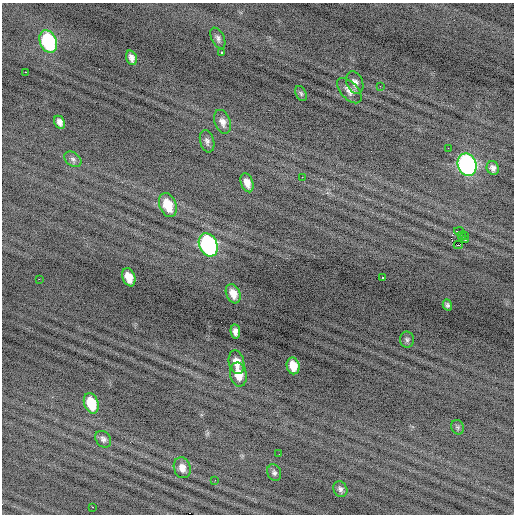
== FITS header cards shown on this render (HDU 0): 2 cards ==
NAXIS1  =                  512 / Axis length
NAXIS2  =                  512 / Axis length

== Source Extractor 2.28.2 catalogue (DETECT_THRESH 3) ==
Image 512 x 512 px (HDU 0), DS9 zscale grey, 1 PNG px = 1 image px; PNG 516 x 516 px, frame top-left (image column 1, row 512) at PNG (2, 3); each listed source drawn as its Kron ellipse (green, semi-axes under 4 px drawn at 4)
Background -0.489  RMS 0.79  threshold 2.37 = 3 sigma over >= 5 px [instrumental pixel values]
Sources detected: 44; all 44 listed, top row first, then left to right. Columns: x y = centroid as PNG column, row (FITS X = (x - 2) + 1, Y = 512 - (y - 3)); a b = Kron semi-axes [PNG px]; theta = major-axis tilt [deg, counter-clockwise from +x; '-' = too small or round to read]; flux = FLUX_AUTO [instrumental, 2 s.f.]
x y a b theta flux
218 38 11 6 -64 200
48 41 12 8 -68 5500
221 52 3 2 - 350
131 58 7 5 -74 250
25 72 3 2 - 59
355 83 12 8 -70 300
380 86 2 2 - 25
349 91 15 8 -46 340
301 93 8 5 -63 110
60 122 7 5 -63 240
222 122 12 8 -69 330
207 141 11 7 -75 210
448 148 2 2 - 120
73 159 9 6 -37 170
467 165 11 9 -68 13000
493 168 7 6 - 200
302 177 2 2 - 170
247 183 10 6 -70 390
168 205 12 8 -68 1200
459 231 5 3 - 1700
465 235 2 2 - 450
461 236 3 2 - 53
465 240 3 2 - 160
208 245 12 9 -66 9800
458 245 4 2 - 600
129 277 9 6 -69 680
382 278 3 2 - 160
39 279 2 2 - 210
233 294 10 7 -67 530
447 305 5 4 - 120
235 331 7 4 -84 230
407 340 8 7 - 140
236 362 12 7 -77 560
293 366 8 6 -78 710
238 374 12 8 -79 810
91 403 10 7 -71 1600
458 427 7 6 - 110
103 439 9 7 -52 170
279 454 2 2 - 32
182 468 10 8 -73 390
274 473 8 6 -66 150
215 480 2 2 - 110
340 489 8 6 -62 180
93 507 2 2 - 390